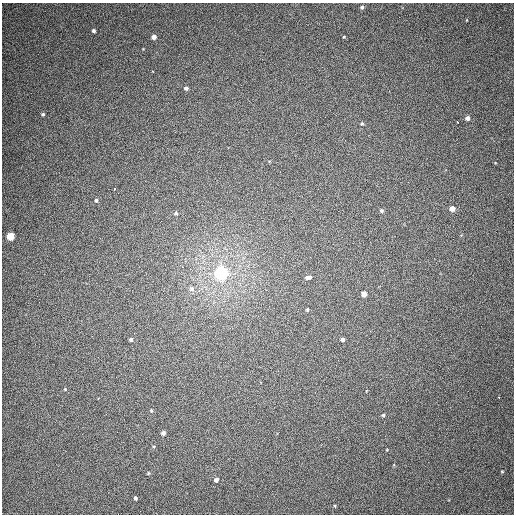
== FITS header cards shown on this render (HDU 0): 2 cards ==
NAXIS1  =                  512
NAXIS2  =                  512

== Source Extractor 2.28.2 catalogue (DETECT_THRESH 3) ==
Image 512 x 512 px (HDU 0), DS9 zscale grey, 1 PNG px = 1 image px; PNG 516 x 516 px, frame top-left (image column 1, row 512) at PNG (2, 3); no overlay
Background 369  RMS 8.7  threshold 26.2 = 3 sigma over >= 5 px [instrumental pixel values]
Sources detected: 33; all 33 listed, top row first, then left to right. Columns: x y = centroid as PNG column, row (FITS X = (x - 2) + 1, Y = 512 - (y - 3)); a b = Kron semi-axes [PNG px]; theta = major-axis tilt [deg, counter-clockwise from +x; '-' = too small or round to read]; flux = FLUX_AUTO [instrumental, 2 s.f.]
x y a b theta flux
362 7 5 4 - 1400
94 31 4 4 - 1400
154 37 4 4 - 3200
344 37 3 2 - 500
143 49 3 3 - 370
186 88 4 4 - 1700
43 114 4 4 - 1000
468 118 4 4 - 2500
457 122 3 3 - 4400
362 124 5 4 - 710
114 189 3 3 - 3900
96 200 5 5 - 1300
452 209 4 4 - 5200
381 210 5 4 - 1200
176 213 5 5 - 990
10 236 5 5 - 21000
221 273 5 5 - 210000
308 277 7 4 7 2000
192 289 7 7 - 2100
364 294 4 4 - 5700
307 310 4 3 - 770
131 339 4 4 - 1200
342 339 4 4 - 1600
65 389 4 4 - 480
499 397 3 2 - 3600
151 411 5 4 - 670
383 415 4 4 - 740
163 433 5 4 - 1900
502 471 3 3 - 470
148 473 4 3 - 620
216 480 4 4 - 2400
135 498 4 4 - 1100
335 506 4 3 - 530